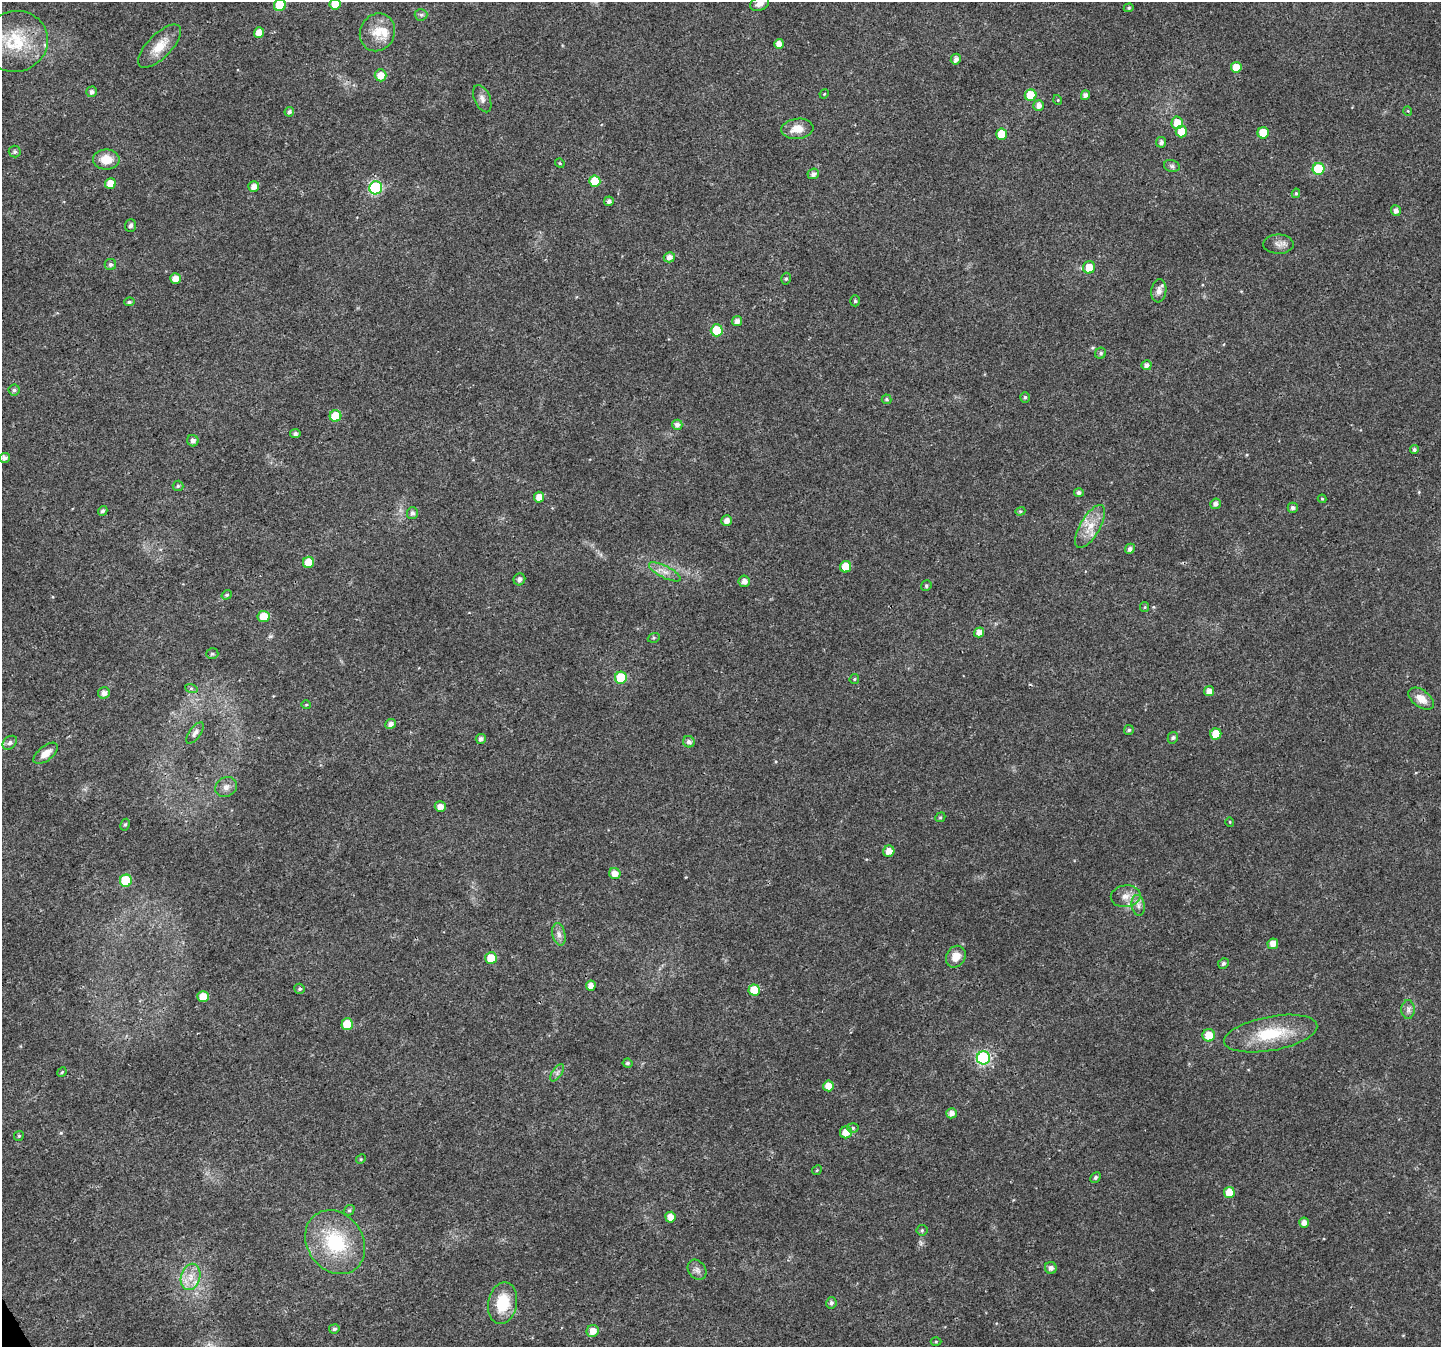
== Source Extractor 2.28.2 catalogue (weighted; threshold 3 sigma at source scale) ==
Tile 7 of 4 x 4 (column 3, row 2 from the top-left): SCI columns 2950-4388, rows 2920-4264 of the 5896 x 5790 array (HDU 1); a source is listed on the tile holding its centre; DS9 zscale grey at full resolution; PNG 1443 x 1349 px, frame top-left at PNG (2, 2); each listed source drawn as its Kron ellipse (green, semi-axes under 4 px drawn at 4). Shown black and unused: <1% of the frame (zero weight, under 3 of 4 exposures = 6% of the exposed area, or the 3 px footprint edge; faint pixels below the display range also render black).
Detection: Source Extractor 2.28.2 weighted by HDU 2 'WHT'; one run over the whole footprint, this tile lists its part. Background 0.0134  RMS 0.0028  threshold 0.0125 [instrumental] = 3 sigma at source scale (4.5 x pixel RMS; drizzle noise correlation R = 1.50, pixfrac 1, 0.0396/0.0396 arcsec/px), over >= 5 px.
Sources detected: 155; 2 inside a brighter listed object's ellipse — not listed separately; the other 153 listed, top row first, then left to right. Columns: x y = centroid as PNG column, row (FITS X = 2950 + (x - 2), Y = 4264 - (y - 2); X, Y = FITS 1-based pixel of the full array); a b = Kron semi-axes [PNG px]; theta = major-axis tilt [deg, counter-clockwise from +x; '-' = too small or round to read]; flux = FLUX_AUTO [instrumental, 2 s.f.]
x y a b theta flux
760 3 10 7 28 1.9
335 4 5 5 - 4.6
280 5 6 6 - 10
1129 8 5 4 - 0.38
421 15 6 6 - 0.58
377 32 19 17 62 5.1
259 33 5 5 - 2.6
15 41 33 30 16 15
779 44 5 5 - 2
160 46 28 12 45 5.2
956 59 5 5 - 1.3
1236 67 5 5 - 3.6
381 75 6 6 - 2.9
92 92 5 5 - 1.1
824 94 5 4 - 0.27
1031 95 6 5 - 8.8
1085 95 5 4 - 1.1
482 99 14 8 -68 1.5
1058 100 5 3 - 0.26
1039 105 5 5 - 1.5
1408 111 5 3 - 0.23
289 112 5 4 - 0.84
1177 123 6 6 - 4.2
797 129 16 10 6 3.4
1181 131 6 5 - 4.8
1263 133 6 5 - 7.6
1002 134 6 5 - 7.2
1161 142 5 5 - 0.92
15 152 6 6 - 0.58
106 159 13 10 0 4.5
560 163 5 4 - 0.34
1172 166 8 6 -17 0.66
1319 169 6 6 - 17
813 174 6 5 - 1.1
595 181 5 5 - 6.9
110 184 5 5 - 3.7
254 186 5 5 - 1.8
376 188 6 6 - 33
1296 193 5 4 - 0.42
609 201 5 4 - 0.92
1396 210 5 5 - 1.4
131 225 6 5 - 0.83
1278 244 15 9 -1 1.8
669 257 6 5 - 1.5
110 265 6 5 - 0.66
1089 267 6 6 - 3.8
175 278 5 5 - 2.1
786 279 6 4 74 0.5
1159 291 11 7 83 1.8
855 301 5 4 - 0.45
129 302 5 4 - 0.5
737 321 5 5 - 1.6
717 330 6 6 - 10
1101 353 6 5 - 0.64
1146 365 5 5 - 1.2
14 390 5 5 - 0.63
1025 397 5 4 - 0.52
886 399 5 5 - 0.45
335 416 6 6 - 7.6
677 425 5 5 - 1.2
295 434 5 4 - 0.79
193 441 6 5 - 1.1
1414 449 4 4 - 0.62
4 458 5 5 - 1
178 486 5 5 - 0.44
1079 493 5 4 - 0.76
539 497 5 5 - 2.4
1322 499 4 4 - 0.26
1215 504 5 5 - 1.1
1293 508 5 5 - 0.87
103 511 5 4 - 0.72
1020 511 5 4 - 0.39
412 513 6 5 - 0.84
727 521 5 5 - 1.8
1090 526 24 10 59 4.7
1130 549 5 4 - 0.88
308 562 5 5 - 4.8
846 567 6 5 - 6.1
665 572 17 6 -27 2
519 579 6 5 - 0.88
744 581 5 5 - 1.6
926 586 5 5 - 0.53
227 595 5 4 - 0.48
1145 607 5 4 - 0.34
263 616 6 5 - 5
979 632 5 5 - 2
654 638 6 4 20 0.41
212 654 6 5 - 0.53
621 678 6 6 - 10
854 679 5 4 - 0.33
191 688 6 4 -19 0.49
1209 691 5 5 - 1.7
104 693 6 5 - 1.4
1421 699 14 8 -37 2.9
306 705 5 3 - 0.29
391 724 5 5 - 1.3
1129 730 5 4 - 0.51
195 733 12 5 55 1
1216 734 5 5 - 4.9
1173 738 6 5 - 0.52
481 739 5 5 - 0.95
689 742 6 5 - 1.1
10 743 8 6 44 0.84
46 753 14 7 39 2.4
226 787 11 9 30 1.6
440 807 5 5 - 1.9
940 817 5 4 - 0.41
1230 822 5 3 - 0.24
125 825 6 4 62 0.45
889 851 6 5 - 2.4
615 874 6 5 - 2.6
126 881 6 6 - 15
1126 896 15 11 9 2.7
1138 905 10 6 -80 1.3
559 934 11 6 -78 1.3
1273 944 5 5 - 2.1
956 957 11 9 57 3.2
491 958 6 6 - 5.7
1223 963 5 5 - 0.63
591 986 5 5 - 1.7
300 989 5 5 - 0.55
754 990 6 5 - 6
203 996 6 5 - 3.5
1408 1010 9 7 -90 1.1
347 1024 6 6 - 7.6
1271 1034 47 17 10 13
1209 1035 6 6 - 4.5
983 1058 6 6 - 34
627 1063 5 4 - 0.49
62 1072 5 4 - 0.33
557 1073 10 5 56 0.84
828 1086 5 5 - 3
951 1113 5 5 - 1.6
853 1128 6 5 - 0.48
846 1132 6 5 - 3.7
19 1136 5 4 - 0.37
361 1159 5 4 - 0.29
817 1170 5 4 - 0.29
1096 1177 5 4 - 0.57
1229 1193 5 5 - 4.8
349 1210 5 5 - 0.48
670 1217 5 5 - 2.5
1304 1223 5 5 - 1.7
922 1230 5 5 - 0.38
335 1242 34 28 -54 19
1051 1268 6 6 - 1.1
697 1270 11 8 -51 1.3
191 1277 13 9 75 3.3
503 1303 21 14 78 9.6
831 1303 6 5 - 0.69
334 1329 5 4 - 0.69
593 1331 6 6 - 2.8
936 1341 5 3 - 0.3
Isophote crosses this tile's border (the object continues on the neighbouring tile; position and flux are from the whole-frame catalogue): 4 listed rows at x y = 760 3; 335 4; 280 5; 15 41